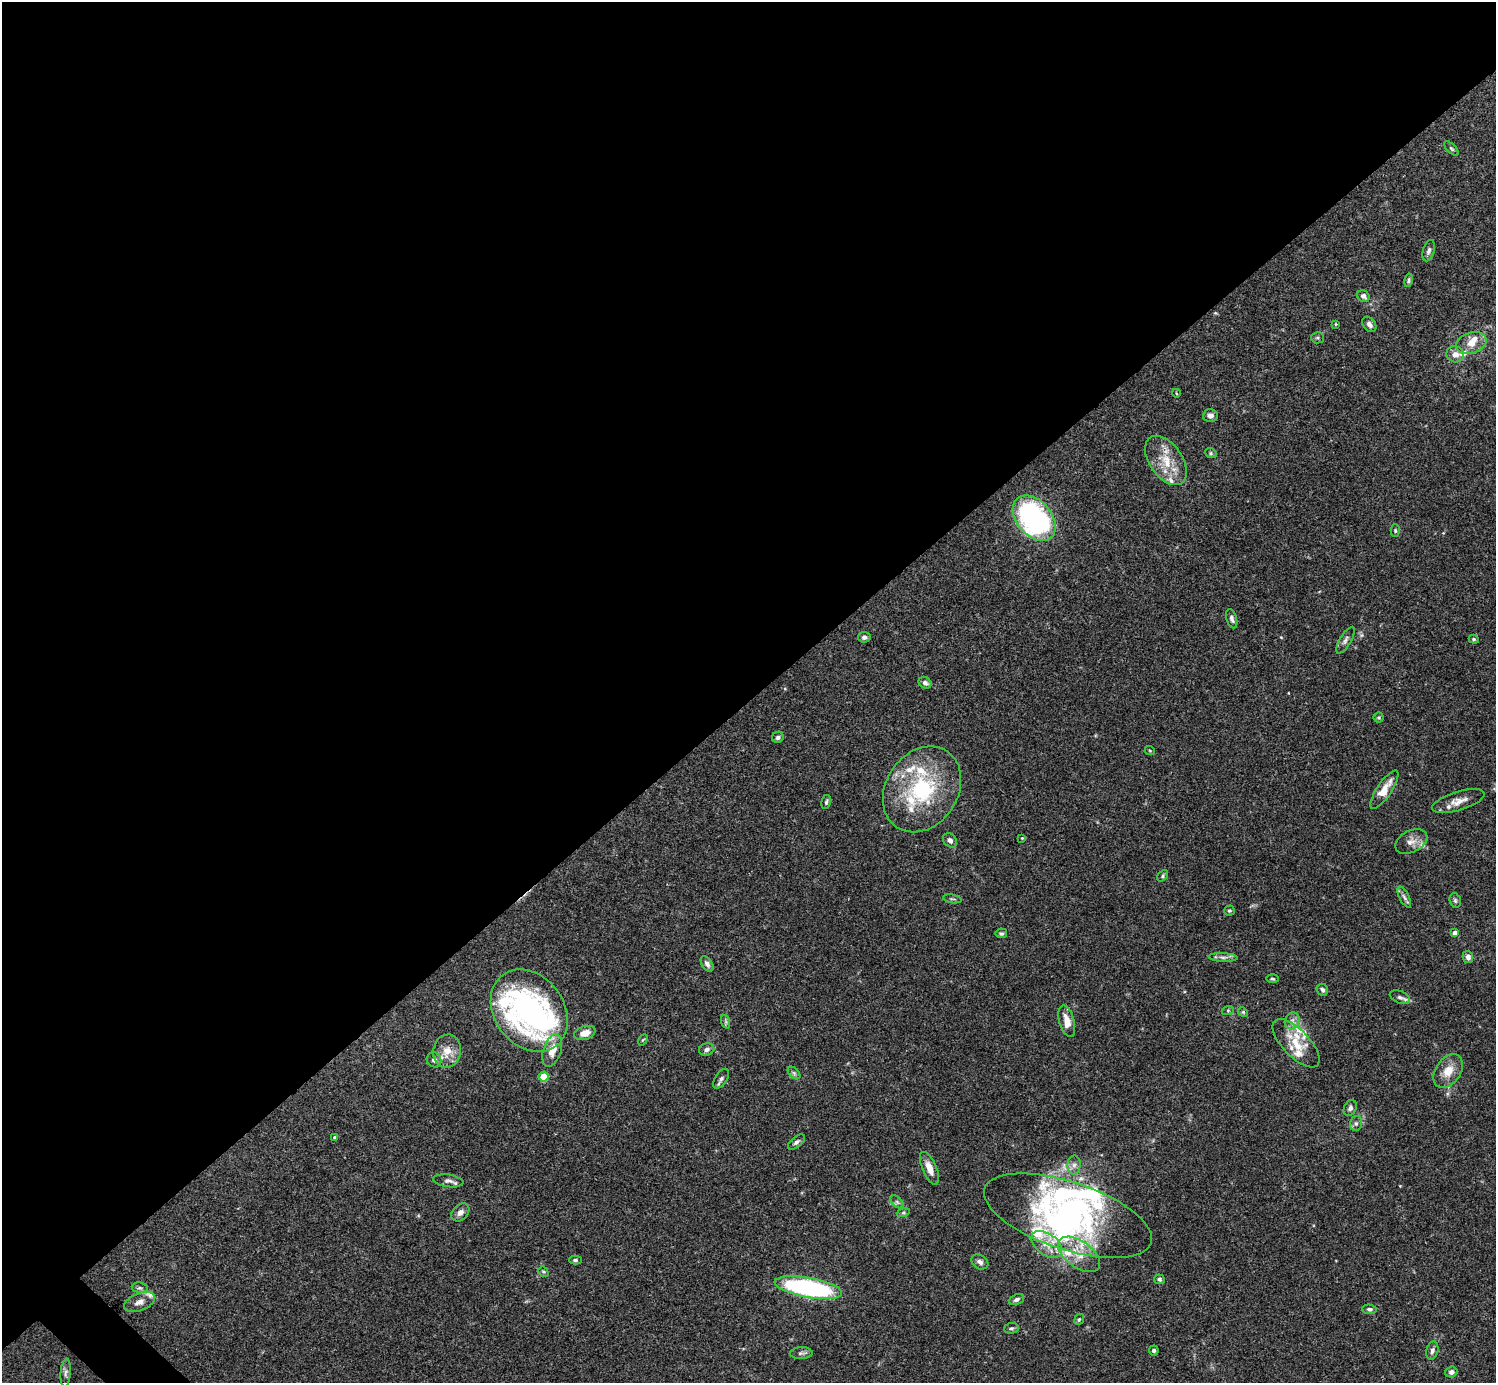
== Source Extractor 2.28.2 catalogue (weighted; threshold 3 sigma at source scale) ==
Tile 2 of 4 x 4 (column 2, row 1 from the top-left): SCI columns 1496-2989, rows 4302-5682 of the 5982 x 5981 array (HDU 1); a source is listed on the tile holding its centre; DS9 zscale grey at full resolution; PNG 1498 x 1385 px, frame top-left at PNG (2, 2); each listed source drawn as its Kron ellipse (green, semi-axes under 4 px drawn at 4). Shown black and unused: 51% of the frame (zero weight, under 3 of 4 exposures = <1% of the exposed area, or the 3 px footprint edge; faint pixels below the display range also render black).
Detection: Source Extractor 2.28.2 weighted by HDU 2 'WHT'; one run over the whole footprint, this tile lists its part. Background 0.0696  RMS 0.0032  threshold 0.0143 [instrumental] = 3 sigma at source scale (4.5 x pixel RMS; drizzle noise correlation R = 1.50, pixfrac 1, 0.05/0.05 arcsec/px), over >= 5 px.
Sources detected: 116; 1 too faint to see at this stretch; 5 inside a brighter object's white glare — neither listed nor drawn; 21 inside a brighter listed object's ellipse — not listed separately; the other 89 listed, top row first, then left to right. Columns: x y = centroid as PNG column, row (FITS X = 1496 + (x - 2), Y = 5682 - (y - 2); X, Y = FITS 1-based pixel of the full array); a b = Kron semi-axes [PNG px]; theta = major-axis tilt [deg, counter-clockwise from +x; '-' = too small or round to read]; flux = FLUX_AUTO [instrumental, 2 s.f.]
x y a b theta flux
1451 149 9 4 -45 0.55
1429 251 11 5 74 0.98
1409 280 7 4 78 0.55
1363 296 6 5 - 1.2
1336 324 4 4 - 0.26
1369 324 8 6 -52 1.2
1317 338 6 5 - 0.53
1471 343 15 10 19 3.7
1455 354 9 8 - 2
1176 393 4 3 - 0.24
1210 416 7 6 - 1.4
1211 453 6 5 - 0.47
1166 460 28 16 -55 8.3
1034 518 26 17 -49 68
1395 531 6 4 -89 0.43
1232 619 10 5 -74 0.95
864 637 6 5 - 0.89
1474 639 5 4 - 0.4
1345 640 15 5 59 1.2
925 683 7 5 -31 1.1
1379 718 5 5 - 0.51
778 737 6 5 - 0.87
1150 751 5 3 - 0.27
922 789 46 36 56 32
1384 790 22 7 56 5
1458 801 27 9 17 3.4
826 802 7 4 79 0.59
1022 838 4 3 - 0.25
950 840 8 6 -47 1.4
1411 841 17 11 26 2.6
1163 876 6 4 45 0.53
1404 897 11 5 -62 1
952 899 9 3 -10 0.44
1455 900 7 5 -74 0.62
1229 911 5 5 - 0.42
1001 933 6 5 - 0.58
1455 933 4 4 - 1.8
1223 957 14 4 -2 1.1
1468 957 6 5 - 1.3
707 964 8 5 -56 1.1
1272 979 6 3 -2 0.38
1322 990 6 5 - 0.83
1400 997 11 6 -23 1
1228 1010 6 4 19 0.37
529 1011 44 34 -53 74
1243 1012 5 4 - 0.4
1067 1021 16 7 -75 3.9
1292 1021 9 7 63 1.5
726 1022 7 4 -72 0.57
585 1033 11 6 17 3.2
643 1040 6 4 57 0.37
1296 1043 31 13 -46 7.5
707 1049 8 6 16 1.1
552 1050 17 9 71 4.3
447 1051 16 14 79 4.6
434 1060 8 7 - 1.2
1448 1071 18 12 55 4.8
794 1073 7 4 -45 0.7
544 1077 5 5 - 7.8
721 1079 11 6 56 0.98
1350 1108 8 6 65 1
1356 1123 8 6 76 0.9
335 1137 4 4 - 0.91
796 1142 10 5 40 0.83
1074 1165 9 6 89 1.3
929 1168 17 7 -67 3.2
448 1181 15 6 -8 1.4
897 1202 8 4 -45 0.77
460 1212 10 7 45 1.5
903 1213 6 4 19 0.55
1068 1216 88 34 -18 66
1047 1244 17 10 -37 4.5
1079 1254 24 13 -35 6.7
575 1260 6 4 -2 0.56
980 1262 9 7 -31 1.3
543 1272 5 4 - 0.42
1159 1279 5 4 - 0.67
140 1288 8 5 -8 0.73
808 1288 34 10 -10 59
1016 1299 8 5 23 0.91
140 1302 16 8 22 2.5
1369 1309 7 4 -5 0.68
1079 1319 6 4 67 0.46
1011 1328 7 5 3 0.62
1154 1350 5 5 - 0.6
1432 1351 9 6 77 1.1
801 1353 11 6 2 0.95
1451 1372 6 5 - 1.2
66 1373 14 5 85 1